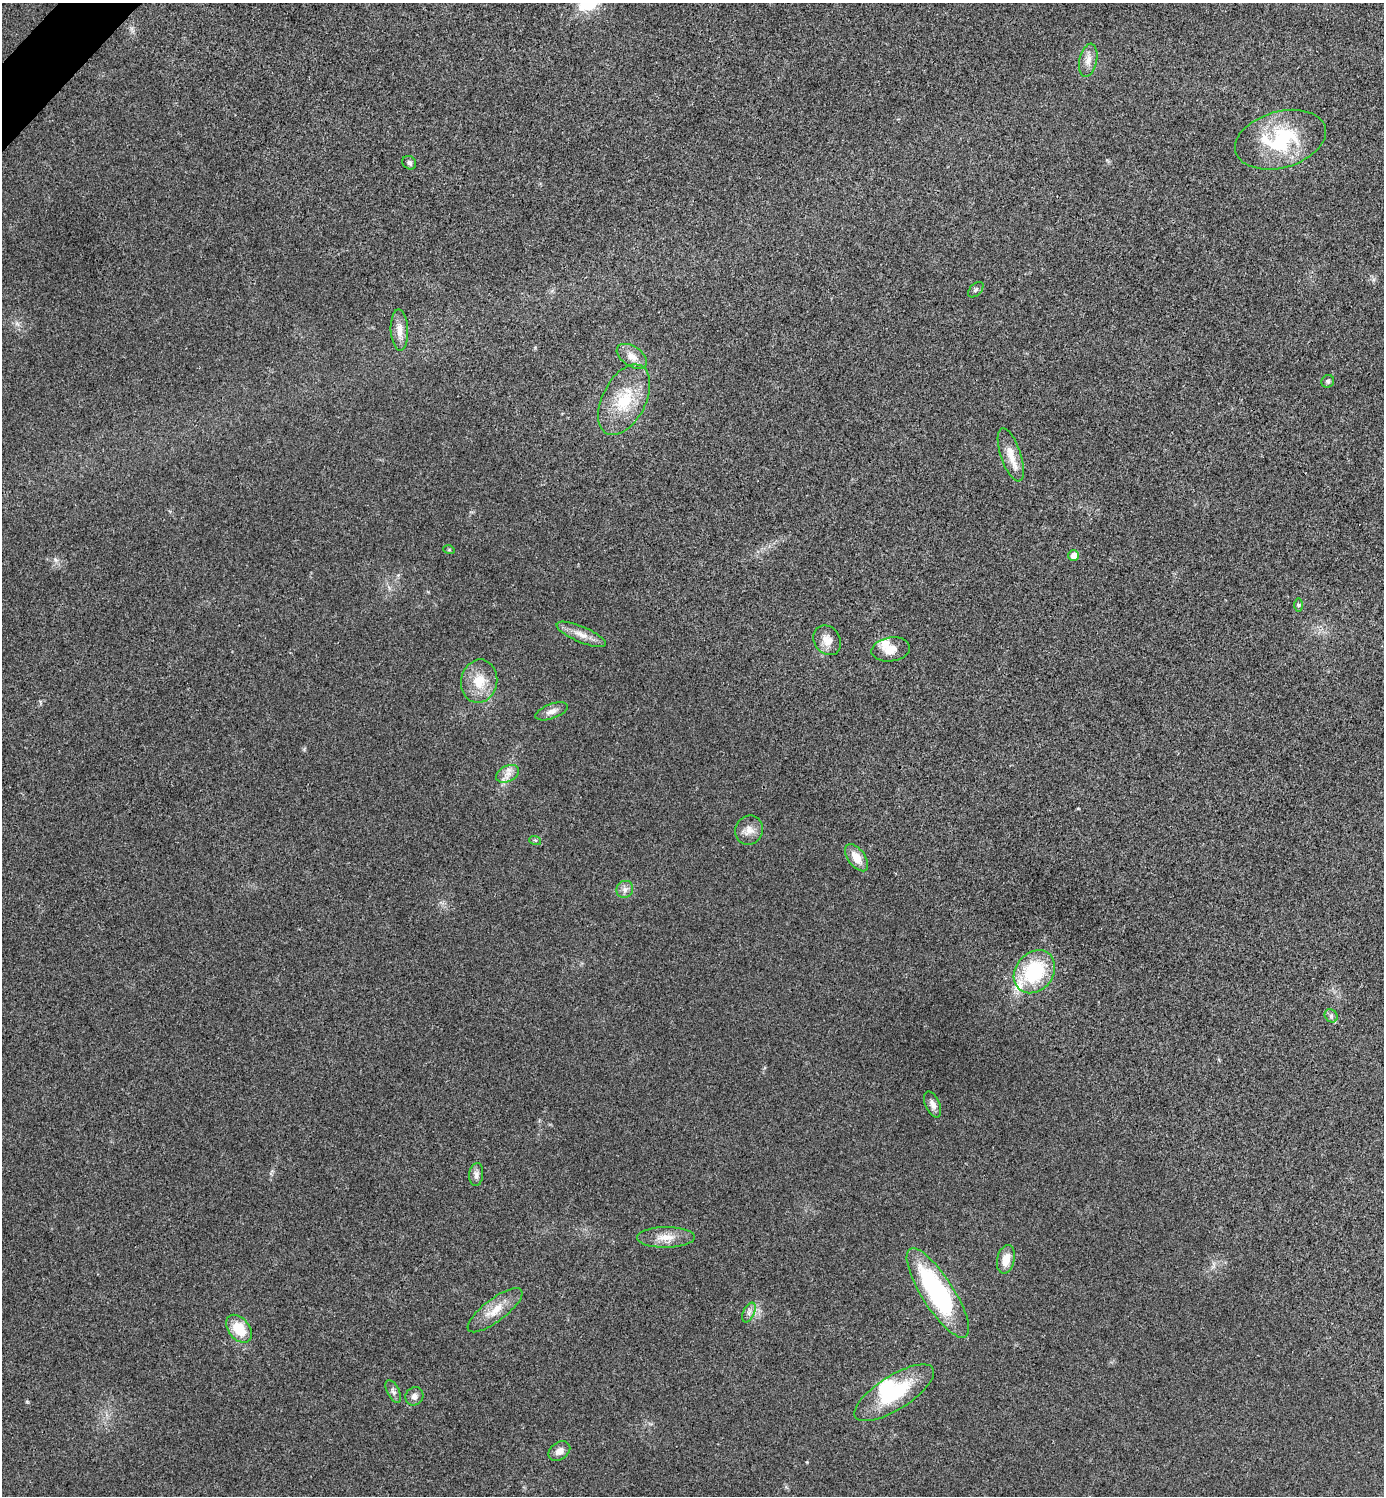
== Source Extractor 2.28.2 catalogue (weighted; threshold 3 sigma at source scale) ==
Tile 11 of 4 x 4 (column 3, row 3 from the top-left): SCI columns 2921-4302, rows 1501-2994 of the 5984 x 5984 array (HDU 1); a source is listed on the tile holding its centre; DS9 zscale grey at full resolution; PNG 1386 x 1498 px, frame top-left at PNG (2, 3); each listed source drawn as its Kron ellipse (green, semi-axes under 4 px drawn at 4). Shown black and unused: <1% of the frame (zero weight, under 3 of 4 exposures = <1% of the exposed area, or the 3 px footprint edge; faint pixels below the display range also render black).
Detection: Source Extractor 2.28.2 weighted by HDU 2 'WHT'; one run over the whole footprint, this tile lists its part. Background 0.0196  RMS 0.0056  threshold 0.0252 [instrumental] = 3 sigma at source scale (4.5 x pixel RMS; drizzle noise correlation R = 1.50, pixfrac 1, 0.05/0.05 arcsec/px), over >= 5 px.
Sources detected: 39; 2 inside a brighter object's white glare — neither listed nor drawn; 1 inside a brighter listed object's ellipse — not listed separately; the other 36 listed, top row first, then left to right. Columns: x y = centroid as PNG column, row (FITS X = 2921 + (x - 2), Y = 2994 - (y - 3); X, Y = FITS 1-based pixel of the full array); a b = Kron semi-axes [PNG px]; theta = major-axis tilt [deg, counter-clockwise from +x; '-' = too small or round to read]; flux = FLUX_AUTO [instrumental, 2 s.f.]
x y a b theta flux
1088 60 17 8 78 4.8
1280 140 46 28 16 47
409 163 7 6 - 1.7
976 290 9 5 45 1.2
399 330 20 8 -88 5.8
632 356 17 10 -34 5.2
1328 381 6 6 - 1.2
624 400 38 21 63 25
1011 455 28 10 -71 8.2
449 550 5 3 - 0.58
1074 555 5 5 - 3.9
1298 605 7 4 90 0.93
581 634 26 8 -23 6
827 640 16 13 -56 6.4
891 649 19 12 8 8
479 681 22 18 79 13
552 711 17 7 20 3.7
508 774 12 8 26 3.8
749 830 15 13 60 5.4
535 840 6 4 -18 0.71
856 858 15 8 -54 7.5
625 889 9 8 - 2.6
1034 972 23 18 51 38
1331 1016 7 6 - 1.3
933 1104 14 7 -67 3.3
476 1174 11 7 84 2.5
666 1237 29 10 1 8.1
1006 1259 14 8 78 7.6
938 1293 52 16 -57 82
495 1310 33 11 37 11
749 1312 10 5 64 2.2
239 1329 16 10 -51 15
393 1391 12 6 -62 1.9
894 1393 46 17 32 35
414 1396 9 8 - 2.7
559 1451 12 8 35 3.9
Unlisted compact peaks at least as high as the median listed source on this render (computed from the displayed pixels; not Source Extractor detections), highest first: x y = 27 1402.